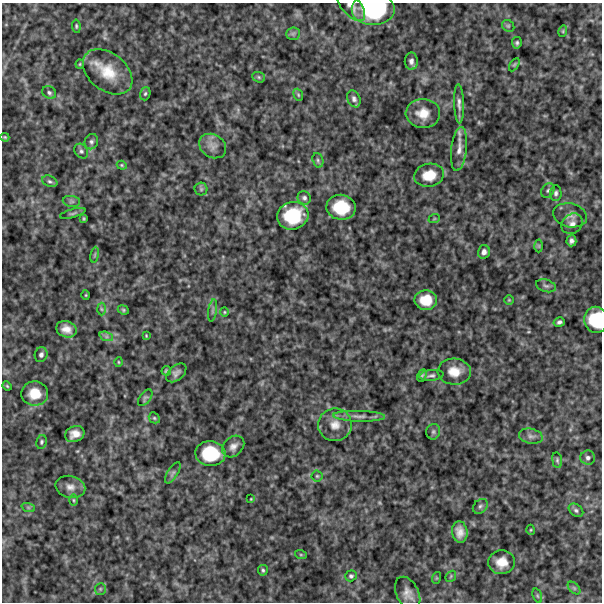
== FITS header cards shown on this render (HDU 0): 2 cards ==
NAXIS1  =                  600
NAXIS2  =                  600

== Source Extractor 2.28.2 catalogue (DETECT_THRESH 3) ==
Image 600 x 600 px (HDU 0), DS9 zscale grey, 1 PNG px = 1 image px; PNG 604 x 604 px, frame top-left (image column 1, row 600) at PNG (2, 3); each listed source drawn as its Kron ellipse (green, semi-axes under 4 px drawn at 4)
Background 488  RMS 120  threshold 357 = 3 sigma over >= 5 px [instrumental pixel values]
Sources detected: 97; all 97 listed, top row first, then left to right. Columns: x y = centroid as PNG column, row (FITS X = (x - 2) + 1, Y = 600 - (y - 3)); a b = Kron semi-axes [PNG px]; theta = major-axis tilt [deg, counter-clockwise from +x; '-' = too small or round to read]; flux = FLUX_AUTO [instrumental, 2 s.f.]
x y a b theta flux
351 6 18 9 -48 62000
374 9 22 15 0 720000
76 26 7 4 -82 11000
508 26 6 5 - 14000
563 31 6 3 73 8200
293 34 7 6 - 19000
517 43 6 5 - 16000
411 61 8 6 89 33000
80 64 4 4 - 8200
514 65 7 4 58 12000
108 72 28 18 -39 240000
259 77 6 5 - 12000
49 93 7 6 - 19000
145 94 7 5 72 14000
298 95 6 4 -69 12000
354 99 9 6 -67 26000
459 104 20 5 -88 40000
423 113 17 14 -3 120000
5 137 4 3 - 8900
91 142 8 6 68 22000
213 146 14 11 -33 65000
459 149 22 8 83 70000
81 151 8 6 -53 20000
318 160 7 5 -71 17000
122 165 5 4 - 9500
429 175 15 11 10 150000
50 181 8 5 -22 18000
201 189 6 6 - 16000
548 190 8 6 57 20000
556 193 7 5 84 21000
304 198 7 6 - 22000
71 201 9 5 -6 20000
341 207 15 12 -7 290000
73 213 13 4 16 18000
570 215 17 12 -12 67000
293 216 16 13 15 370000
84 219 3 3 - 8700
434 219 6 3 19 7100
572 224 11 9 43 48000
571 241 5 5 - 26000
539 246 6 4 -90 9800
484 252 7 6 - 31000
95 255 8 4 81 11000
546 286 10 6 -17 21000
86 295 5 3 - 7500
426 300 11 10 - 150000
509 300 4 4 - 8400
101 309 6 4 -88 12000
123 310 6 4 -22 11000
213 310 11 4 81 20000
224 312 4 4 - 8600
596 320 13 12 - 320000
559 322 6 4 15 20000
66 329 10 8 -18 69000
106 336 7 4 -19 19000
146 336 4 3 - 7300
41 355 7 6 - 27000
118 362 5 3 - 7400
166 371 5 4 - 12000
454 372 16 13 -5 120000
176 373 12 7 40 36000
431 375 12 5 6 26000
422 376 6 4 62 11000
7 386 5 4 - 8500
35 393 13 12 - 150000
145 398 10 5 53 16000
359 416 26 5 -2 55000
154 418 6 5 - 12000
335 425 17 16 - 110000
433 432 8 7 - 21000
75 434 10 7 23 66000
531 436 12 7 -12 39000
41 442 7 5 80 14000
233 446 12 9 43 50000
210 453 15 12 -4 350000
588 458 7 7 - 25000
557 460 8 5 -81 14000
173 473 12 5 58 22000
317 476 5 5 - 12000
70 487 15 11 -14 59000
251 499 3 3 - 6600
74 500 6 4 -89 11000
480 506 8 6 45 22000
28 507 7 4 -19 15000
576 510 8 5 -37 21000
531 530 5 3 - 7500
460 532 11 7 -83 66000
301 555 6 4 -19 9500
502 562 13 12 - 110000
263 570 5 5 - 14000
351 576 6 5 - 16000
451 576 6 4 49 12000
436 578 6 3 72 8100
574 588 7 4 -45 15000
100 589 6 5 - 15000
408 593 18 11 -64 74000
537 596 7 4 -71 12000
At the frame edge (FLAGS 8, measured only in part): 3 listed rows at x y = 351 6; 374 9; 596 320